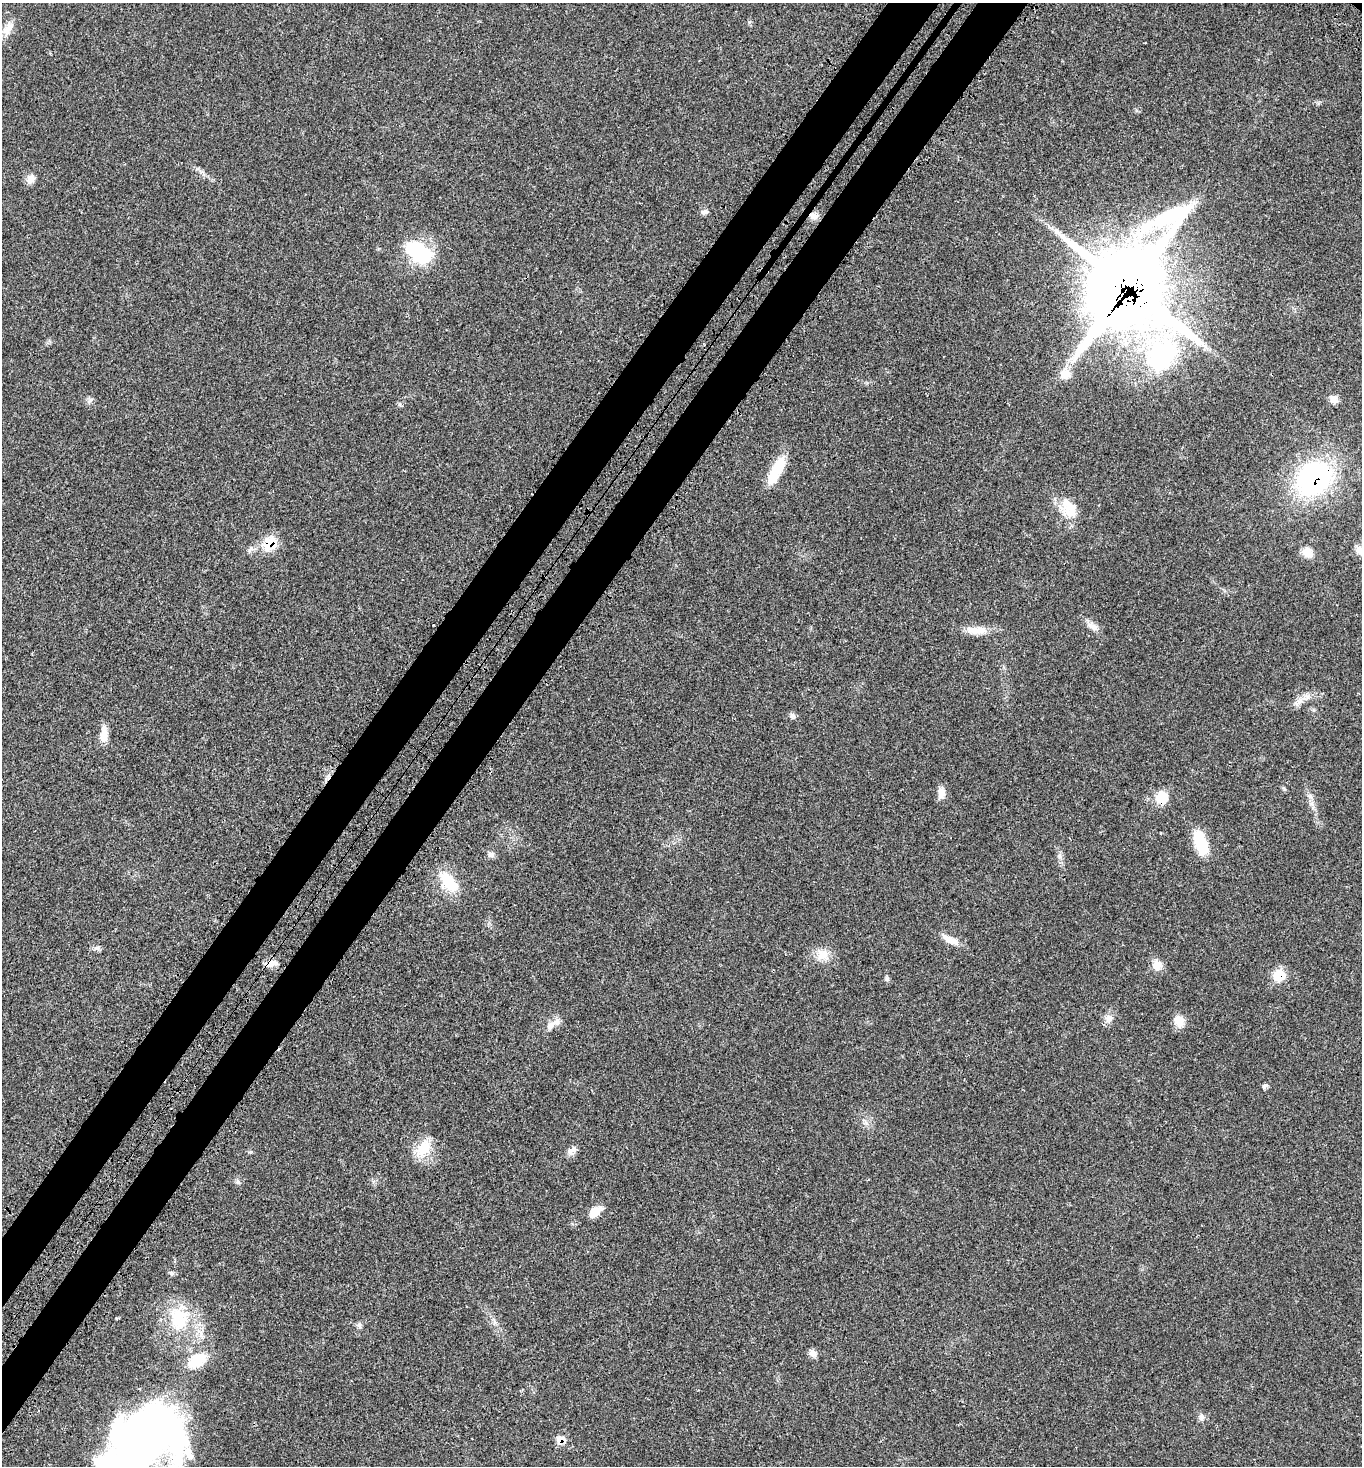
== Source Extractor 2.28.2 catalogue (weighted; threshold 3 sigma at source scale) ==
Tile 7 of 4 x 4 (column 3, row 2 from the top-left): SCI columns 3108-4467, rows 3040-4503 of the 6077 x 6080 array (HDU 1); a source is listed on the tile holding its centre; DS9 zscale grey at full resolution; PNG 1364 x 1468 px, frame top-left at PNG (2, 3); no overlay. Shown black and unused: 7% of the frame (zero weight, under 3 of 4 exposures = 8% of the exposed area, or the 3 px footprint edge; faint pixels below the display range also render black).
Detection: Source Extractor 2.28.2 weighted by HDU 2 'WHT'; one run over the whole footprint, this tile lists its part. Background 0.0205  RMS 0.0034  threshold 0.0152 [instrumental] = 3 sigma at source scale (4.5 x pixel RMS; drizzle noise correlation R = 1.50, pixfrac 1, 0.05/0.05 arcsec/px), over >= 5 px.
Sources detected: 49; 1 inside a brighter object's white glare — not listed; the other 48 listed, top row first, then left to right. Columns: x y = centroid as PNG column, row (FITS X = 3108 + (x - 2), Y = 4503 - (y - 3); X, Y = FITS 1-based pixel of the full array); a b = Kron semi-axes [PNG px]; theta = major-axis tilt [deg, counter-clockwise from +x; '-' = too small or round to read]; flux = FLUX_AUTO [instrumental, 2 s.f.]
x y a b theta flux
8 29 22 9 60 3
30 179 11 9 53 2.3
704 211 10 5 16 0.93
814 216 10 8 -40 2.1
419 252 36 21 -36 18
1129 287 37 30 60 2300
1161 356 54 40 49 42
1065 374 14 13 - 3.6
1334 399 10 9 - 1.8
90 400 8 3 45 0.54
776 471 34 11 62 9.5
1314 479 36 28 43 58
1070 508 31 15 -64 7.4
270 543 12 9 38 10
1360 550 12 10 -5 2.1
1307 552 15 11 -61 2.7
1093 627 17 8 -35 2.1
976 630 28 10 2 4.4
1299 701 7 4 18 1
792 716 8 5 -90 0.82
104 735 20 8 89 3.6
941 793 13 10 -89 2.4
1162 798 14 13 - 5.7
1201 842 28 12 -72 11
491 855 10 7 -28 1
449 882 28 15 -49 9.6
950 940 26 8 -26 3.1
97 948 6 5 - 0.74
823 954 17 13 -35 3.9
272 963 16 8 17 2
1157 965 13 11 -85 3
1279 975 16 13 24 5
887 979 7 4 -72 0.55
1109 1018 10 9 - 1.9
1179 1021 14 11 -71 3.5
551 1025 17 8 40 2.4
1265 1085 9 4 24 0.65
424 1149 24 16 48 7
572 1151 13 8 48 1.8
595 1212 17 9 40 3.2
171 1273 7 4 -19 0.59
177 1320 30 26 -51 15
359 1326 8 6 -88 0.8
813 1353 10 8 -18 1.6
197 1360 24 15 32 8.5
1202 1417 8 8 - 1.2
150 1436 98 53 38 180
561 1439 10 8 25 3.1
Overlapping masked pixels (flux is a lower limit): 8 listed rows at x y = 814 216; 1129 287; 1314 479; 270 543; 1162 798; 272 963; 1279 975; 561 1439
Isophote crosses this tile's border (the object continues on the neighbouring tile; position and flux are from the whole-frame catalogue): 2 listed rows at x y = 1360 550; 150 1436
Unlisted compact peaks at least as high as the median listed source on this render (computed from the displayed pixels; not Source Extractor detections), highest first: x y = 238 1182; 1059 856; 1310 796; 749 22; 1311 804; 251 548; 1284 789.